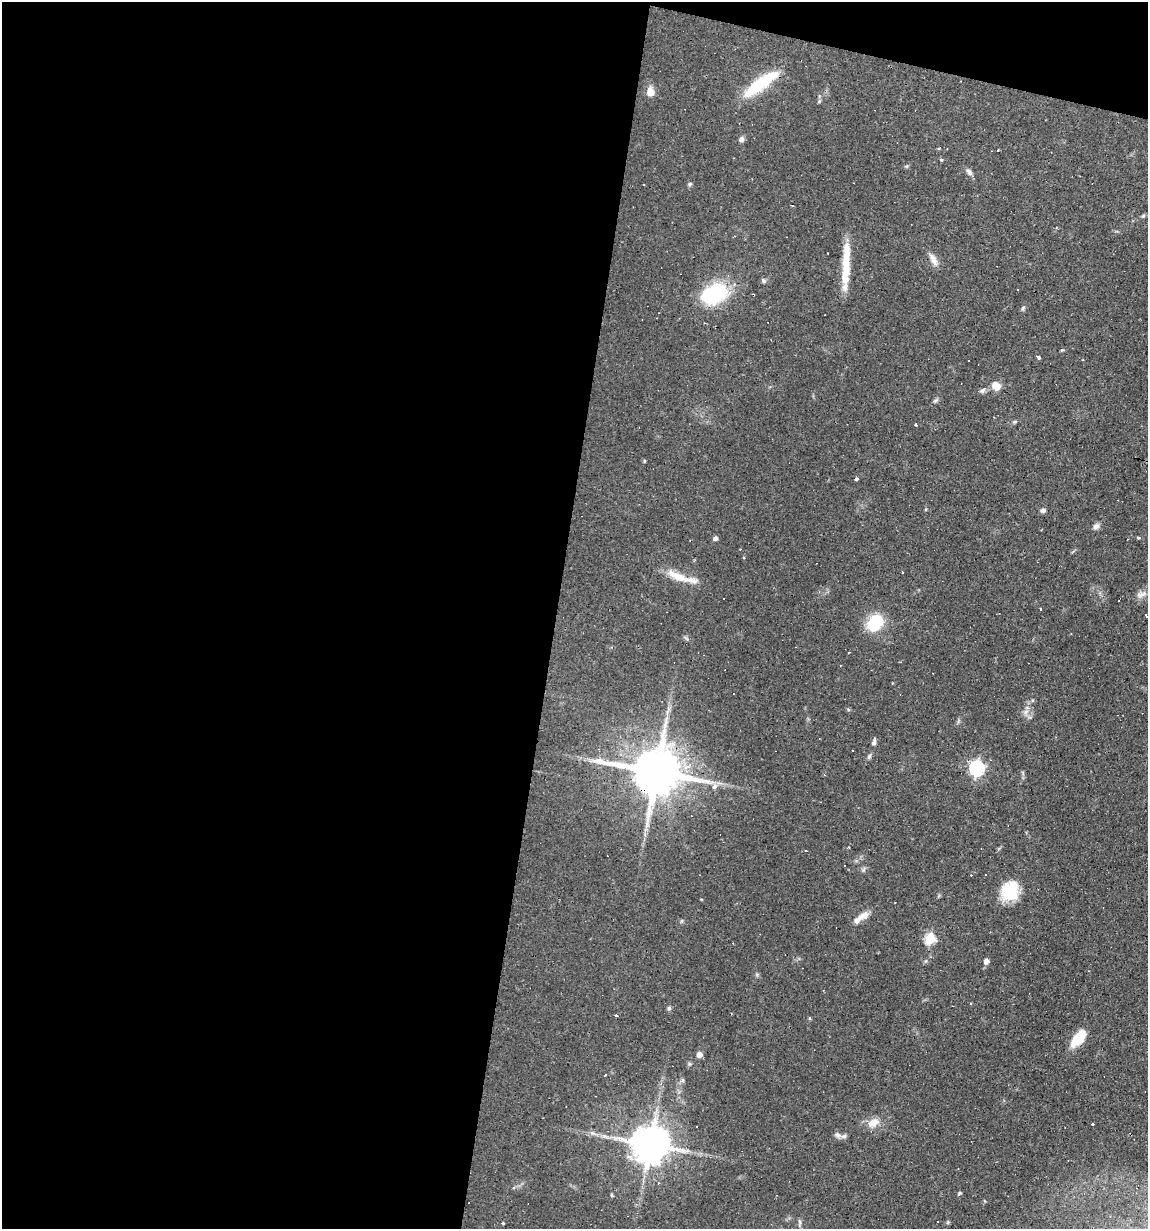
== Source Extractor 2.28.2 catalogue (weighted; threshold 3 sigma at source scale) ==
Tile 1 of 4 x 4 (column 1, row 1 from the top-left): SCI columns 116-1261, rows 3683-4909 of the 4932 x 4909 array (HDU 1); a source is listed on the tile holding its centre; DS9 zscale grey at full resolution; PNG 1150 x 1231 px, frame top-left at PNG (2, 2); no overlay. Shown black and unused: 51% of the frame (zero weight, under 2 of 3 exposures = <1% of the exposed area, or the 3 px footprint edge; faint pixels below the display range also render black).
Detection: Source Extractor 2.28.2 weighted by HDU 2 'WHT'; one run over the whole footprint, this tile lists its part. Background 0.0966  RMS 0.0058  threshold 0.0259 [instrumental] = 3 sigma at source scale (4.5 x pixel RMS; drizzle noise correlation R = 1.50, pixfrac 1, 0.05/0.05 arcsec/px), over >= 5 px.
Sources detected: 84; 1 inside a brighter object's white glare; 17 cosmic-ray / hot-pixel residue — not listed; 2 inside a brighter listed object's ellipse — not listed separately; the other 64 listed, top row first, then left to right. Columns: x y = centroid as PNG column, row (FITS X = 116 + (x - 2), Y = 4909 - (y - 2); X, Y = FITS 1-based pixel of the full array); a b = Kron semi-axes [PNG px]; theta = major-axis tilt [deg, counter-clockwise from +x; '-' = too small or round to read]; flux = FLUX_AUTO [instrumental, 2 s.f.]
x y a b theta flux
759 83 41 15 42 24
650 92 9 8 - 5.8
741 139 7 6 - 1.9
942 160 4 3 - 1.1
969 172 10 6 -55 2
690 184 6 5 - 0.93
792 205 4 2 - 0.52
1143 216 6 4 44 0.76
1056 228 4 3 - 0.57
933 259 18 7 -61 3.9
846 265 57 7 87 17
763 281 6 6 - 1.2
714 294 34 22 29 36
1023 308 6 4 60 0.91
1062 350 5 3 - 0.57
1039 357 4 3 - 6.7
969 360 3 3 - 2.2
1083 360 3 2 - 0.33
996 385 11 9 -33 5.5
982 391 7 6 - 1.4
935 401 7 4 19 0.97
1014 422 5 5 - 0.78
915 425 3 2 - 0.77
644 461 5 3 - 0.55
856 479 3 3 - 3.7
1043 510 7 5 12 1.5
1096 526 9 7 37 2
715 538 5 5 - 1.9
1138 538 4 3 - 0.81
744 557 4 3 - 0.72
681 577 42 8 -18 11
1141 595 15 6 16 2.6
724 599 3 3 - 4.1
875 623 20 15 48 20
849 652 3 2 - 0.64
1026 712 8 6 36 2.3
874 742 11 5 75 1.7
853 751 3 3 - 3.2
869 756 7 5 71 1.2
977 768 7 6 - 130
656 772 16 13 -9 3400
825 775 3 3 - 0.58
714 786 4 4 - 4.2
863 870 6 5 - 1.1
1010 891 22 19 66 19
701 899 4 3 - 0.41
863 916 16 9 22 4.8
930 939 6 5 - 40
986 961 5 5 - 3.6
971 1003 3 3 - 0.81
669 1008 6 4 62 1.2
616 1015 3 3 - 1.9
810 1018 5 3 - 0.61
1078 1039 22 11 51 12
699 1054 6 5 - 3.1
682 1080 6 5 - 1.1
873 1123 15 9 29 6.1
1093 1124 3 3 - 2.6
696 1127 3 3 - 1.2
838 1135 8 6 -49 1.8
650 1144 11 10 - 1700
959 1193 5 4 - 0.78
611 1195 5 3 - 0.69
503 1223 3 3 - 0.61
Overlapping masked pixels (flux is a lower limit): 2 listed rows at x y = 656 772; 650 1144